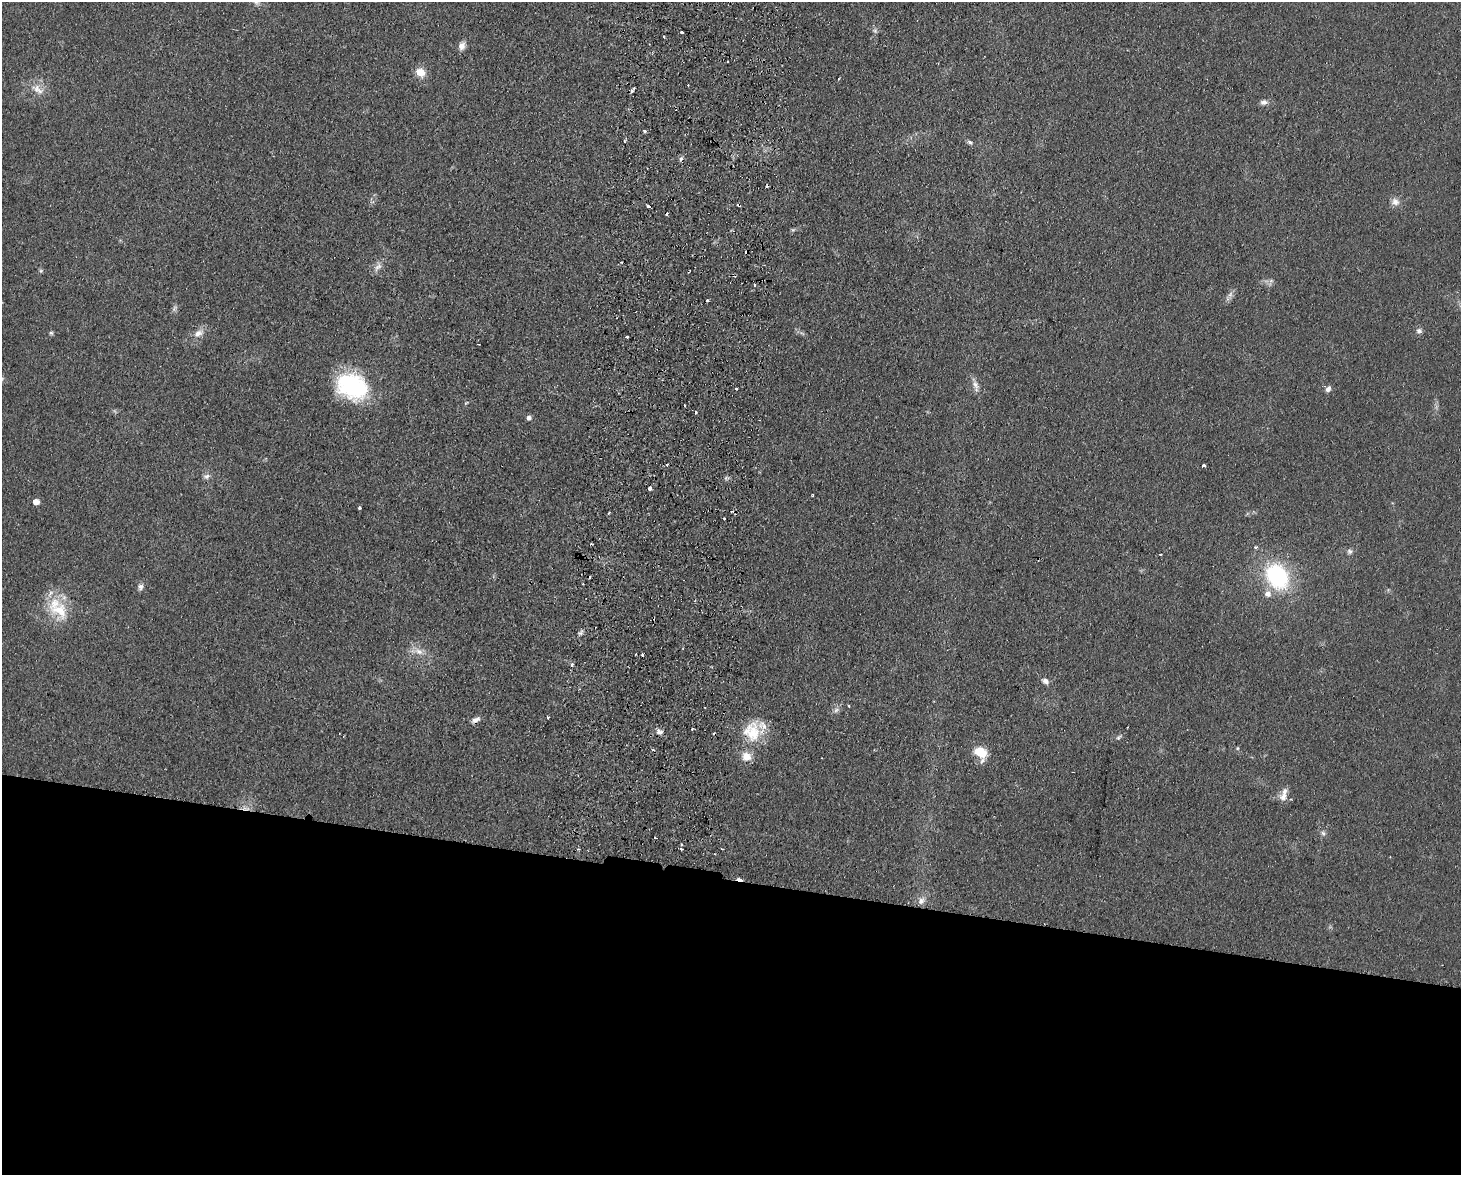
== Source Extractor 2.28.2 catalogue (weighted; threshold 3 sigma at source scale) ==
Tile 11 of 3 x 4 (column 2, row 4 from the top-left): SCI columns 1629-3087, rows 9-1181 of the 4830 x 4709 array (HDU 1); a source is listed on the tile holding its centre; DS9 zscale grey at full resolution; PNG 1463 x 1177 px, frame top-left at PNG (2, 2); no overlay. Shown black and unused: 25% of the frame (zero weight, under 2 of 3 exposures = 3% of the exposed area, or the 3 px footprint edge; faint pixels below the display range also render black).
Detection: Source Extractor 2.28.2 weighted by HDU 2 'WHT'; one run over the whole footprint, this tile lists its part. Background 0.0735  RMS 0.009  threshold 0.0406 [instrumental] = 3 sigma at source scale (4.5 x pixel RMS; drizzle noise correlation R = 1.50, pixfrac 1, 0.05/0.05 arcsec/px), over >= 5 px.
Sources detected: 89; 1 too faint to see at this stretch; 17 cosmic-ray / hot-pixel residue — not listed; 5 inside a brighter listed object's ellipse — not listed separately; the other 66 listed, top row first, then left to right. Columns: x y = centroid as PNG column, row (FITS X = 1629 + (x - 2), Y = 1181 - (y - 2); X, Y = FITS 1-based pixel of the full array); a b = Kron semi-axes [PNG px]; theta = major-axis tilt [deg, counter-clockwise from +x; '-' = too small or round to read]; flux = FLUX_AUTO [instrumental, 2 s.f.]
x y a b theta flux
875 31 8 5 -18 2
682 32 3 3 - 2.4
664 37 3 2 - 1.1
462 46 9 7 75 6.1
727 62 3 3 - 1.6
420 72 12 9 -37 11
37 89 20 10 -35 10
632 90 5 3 - 3.5
1264 102 9 7 3 3.5
644 131 4 3 - 1.5
970 142 7 5 -30 2.1
681 158 6 4 2 1.6
1395 202 11 9 -43 5.5
739 205 4 2 - 1.7
648 206 4 3 - 5.9
793 230 5 5 - 1.3
621 262 3 2 - 0.81
378 267 15 7 46 5.2
41 271 6 4 1 1.3
755 285 3 3 - 2.1
174 308 9 4 43 2
1419 331 8 7 - 2.8
51 333 6 5 - 1.5
198 333 14 9 35 7.1
627 337 3 3 - 2.6
658 349 3 2 - 0.85
975 385 14 7 -66 5.5
352 386 35 26 -25 92
736 389 3 3 - 3.4
1328 389 9 6 54 3.2
466 403 7 3 36 1
528 418 5 5 - 3.7
667 465 3 3 - 2.1
1204 466 3 3 - 5.3
206 476 9 7 0 3.1
650 488 4 4 - 6
812 495 4 2 - 1
36 502 5 5 - 8.4
359 508 3 3 - 1.5
609 513 4 2 - 0.86
724 518 3 2 - 1.2
1256 547 3 3 - 3.4
1349 551 7 6 - 2.5
1160 554 3 2 - 0.96
1277 576 29 22 -55 90
140 587 9 8 - 3.2
59 610 31 23 -34 35
580 633 7 5 42 2.1
419 652 14 7 -27 7
642 655 3 3 - 2.3
572 664 5 4 - 1.5
1045 681 9 7 -34 4
849 706 3 2 - 1.2
836 710 10 6 38 3.2
548 717 3 3 - 1.2
476 720 12 6 26 4.1
752 731 29 23 90 32
659 732 9 6 -15 3.9
1118 737 8 5 44 1.8
1237 748 5 3 - 0.99
981 752 14 10 -26 20
1283 797 12 9 62 6.5
1323 833 7 6 - 2.4
681 845 3 2 - 1.4
681 849 3 2 - 2.3
921 901 12 9 54 6
Overlapping masked pixels (flux is a lower limit): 2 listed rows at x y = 739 205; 658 349